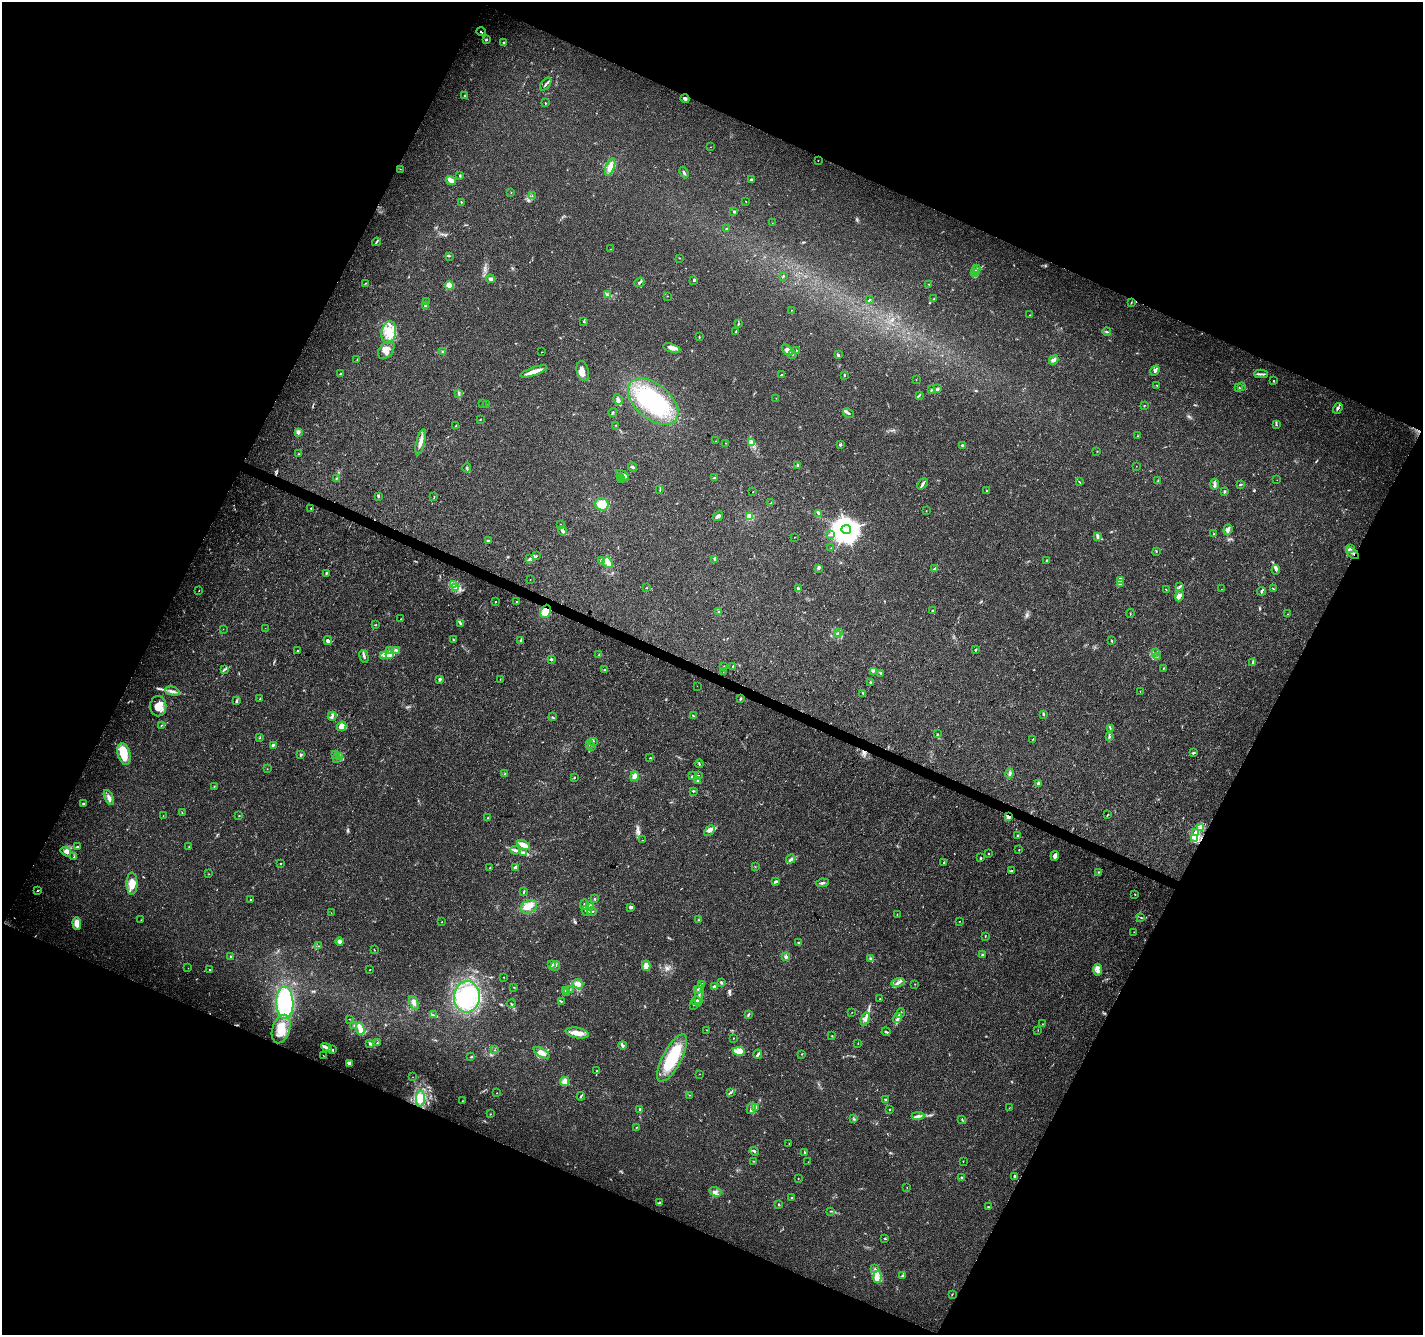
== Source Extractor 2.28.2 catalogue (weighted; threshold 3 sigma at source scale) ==
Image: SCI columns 9-5692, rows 269-5599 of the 5693 x 5801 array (HDU 1 of 3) = the unmasked area's bounding box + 8 px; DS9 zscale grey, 4 x 4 block average (1 PNG px = mean of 4 x 4 image px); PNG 1425 x 1337 px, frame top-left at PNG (2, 2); each listed source drawn as its Kron ellipse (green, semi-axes under 4 px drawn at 4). Shown black and unused: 45% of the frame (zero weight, under 3 of 4 exposures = <1% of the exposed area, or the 3 px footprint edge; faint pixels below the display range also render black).
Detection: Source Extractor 2.28.2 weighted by HDU 2 'WHT'. Background 0.0203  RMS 0.0035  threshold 0.016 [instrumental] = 3 sigma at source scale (4.5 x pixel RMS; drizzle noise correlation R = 1.50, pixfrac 1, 0.0396/0.0396 arcsec/px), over >= 5 px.
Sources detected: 482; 1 too faint to see at this stretch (4 x 4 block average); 2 cosmic-ray / hot-pixel residue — neither listed nor drawn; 12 coinciding with a brighter row at this scale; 51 inside a brighter listed object's ellipse — not listed separately; the other 416 listed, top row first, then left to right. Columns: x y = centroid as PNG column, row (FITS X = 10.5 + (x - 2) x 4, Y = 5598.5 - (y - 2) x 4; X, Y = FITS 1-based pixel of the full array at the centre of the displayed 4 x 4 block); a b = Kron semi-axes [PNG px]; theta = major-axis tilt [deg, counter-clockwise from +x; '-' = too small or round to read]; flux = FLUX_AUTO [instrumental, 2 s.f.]
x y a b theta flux
481 32 5 2 - 2.6
486 40 3 2 - 1.7
504 42 3 3 - 2.6
546 84 7 2 52 3.7
464 96 2 2 - 0.93
685 99 4 3 - 5.4
545 103 2 2 - 1.4
710 147 2 2 - 0.51
818 160 2 2 - 0.6
610 167 9 4 69 15
400 169 2 2 - 0.67
684 173 6 2 -68 3.4
460 175 3 2 - 1.8
751 179 3 2 - 2.1
451 181 5 3 - 22
511 193 2 2 - 0.75
532 196 2 2 - 0.71
746 201 2 2 - 0.64
461 202 2 2 - 1
734 212 3 2 - 2
772 223 2 2 - 0.5
726 229 2 2 - 1.5
376 242 4 2 - 2.3
611 249 2 2 - 0.9
449 256 2 2 - 0.79
679 258 2 2 - 1
977 268 2 2 - 0.78
976 270 2 2 - 1.2
974 273 2 2 - 0.79
783 276 2 2 - 1.1
490 279 4 3 - 5.9
694 280 2 2 - 4.2
639 282 5 2 - 4.8
365 283 2 2 - 0.87
929 284 2 2 - 1.1
449 285 4 4 - 28
607 295 4 2 - 2.6
667 296 2 2 - 0.74
934 299 3 2 - 1.7
869 300 3 2 - 1.1
426 302 3 2 - 1.5
1131 302 2 2 - 1.1
425 306 3 3 - 2.7
791 310 2 2 - 0.57
1030 315 2 2 - 0.5
583 321 2 2 - 1.3
738 324 3 2 - 2.1
736 331 2 2 - 1.5
389 332 11 7 81 33
1107 332 4 2 - 2.3
699 337 3 2 - 1.4
672 348 9 4 -15 12
386 350 10 6 51 16
787 350 7 3 -47 20
797 351 3 2 - 1.1
442 352 3 2 - 1.8
541 352 2 2 - 0.84
792 355 4 2 - 1.9
838 355 4 2 - 3
357 359 2 2 - 0.81
1054 360 5 3 - 6.7
1155 370 5 3 - 5.7
534 371 14 4 19 17
583 371 10 6 -77 14
340 374 2 2 - 0.92
1261 374 7 2 1 5.3
781 375 2 2 - 2.4
844 375 2 2 - 2.4
916 380 2 2 - 0.68
1274 381 2 2 - 1.5
1157 385 3 2 - 1.2
1242 387 2 2 - 0.8
1239 388 2 2 - 3.9
938 389 3 2 - 2.3
931 390 2 2 - 1.2
459 393 3 2 - 1.9
919 395 3 2 - 1.8
776 398 2 2 - 0.68
618 399 5 3 - 7.6
653 402 29 17 -40 140
482 403 2 2 - 0.37
486 404 2 2 - 0.44
1144 405 2 2 - 1.3
1338 408 6 2 55 3.6
613 412 4 2 - 2.3
848 413 6 2 -26 4.1
480 419 2 2 - 1.4
616 425 2 2 - 0.95
1276 425 2 2 - 1.5
456 426 3 2 - 2.3
298 432 2 2 - 16
1137 436 2 2 - 0.84
716 441 2 2 - 0.53
421 442 13 3 77 12
725 443 2 2 - 0.63
751 443 3 2 - 1.9
840 445 2 2 - 4.6
962 445 3 2 - 2
1097 451 2 2 - 0.84
298 454 2 2 - 0.77
797 465 3 2 - 1.6
1136 466 2 2 - 0.41
632 467 4 2 - 3.7
467 468 4 2 - 2.5
622 475 7 3 -33 12
620 478 3 2 - 1.6
715 478 3 2 - 2
336 479 2 2 - 1.6
622 480 2 2 - 1.4
1158 480 2 2 - 1.2
1277 480 2 2 - 0.41
1079 482 3 2 - 1.1
922 484 6 3 49 4.7
1215 484 5 2 - 4.2
1240 485 3 2 - 2.8
660 490 2 2 - 1.2
986 490 2 2 - 1.7
753 492 2 2 - 0.44
1224 492 3 2 - 2.3
378 496 4 2 - 2.7
434 497 2 2 - 0.65
771 503 3 2 - 1.6
602 504 6 6 - 26
311 508 2 2 - 1.1
926 511 2 2 - 0.73
818 513 4 2 - 2.9
718 516 6 3 39 5.2
749 516 2 2 - 110
560 524 2 2 - 0.62
846 529 5 4 - 2500
1228 530 5 3 - 7.4
562 531 5 2 - 6.2
1214 533 2 2 - 0.76
831 534 2 2 - 1.4
1097 536 4 2 - 4.8
794 537 2 2 - 0.81
488 541 2 2 - 1.6
831 548 2 2 - 0.59
1350 549 2 2 - 1.1
1156 551 2 2 - 1.2
1352 553 8 2 -42 6.4
536 556 2 2 - 1.1
529 558 3 2 - 1.7
715 559 4 3 - 3.9
1046 560 2 2 - 1.9
601 561 4 3 - 4
608 563 6 4 -49 10
819 568 3 2 - 2.9
935 568 4 2 - 2.5
1276 570 5 2 - 3.2
326 573 3 2 - 2.4
530 580 2 2 - 0.41
1120 580 3 2 - 4.1
1120 584 4 3 - 4.1
454 585 3 2 - 2.3
455 587 3 2 - 1.9
1179 587 3 2 - 2.4
647 588 2 2 - 0.74
798 588 3 2 - 3.5
1221 589 2 2 - 0.43
1273 589 3 2 - 1.5
1166 590 2 2 - 0.77
199 591 2 2 - 0.66
1262 591 4 2 - 3.6
1180 596 5 3 - 9.4
495 602 2 2 - 1.7
517 602 2 2 - 2.8
545 611 7 5 66 15
933 611 3 2 - 4.5
719 612 2 2 - 1.2
1130 614 4 2 - 1
1288 614 2 2 - 0.58
400 619 2 2 - 0.86
460 623 3 2 - 3
375 625 2 2 - 1.2
265 628 2 2 - 0.47
223 629 2 2 - 0.6
838 632 3 2 - 2.2
837 635 3 2 - 2.7
453 639 3 2 - 1.2
520 640 4 2 - 1.9
328 641 4 3 - 4.4
1112 641 3 2 - 1.8
976 650 2 2 - 2.1
297 651 2 2 - 2.2
390 651 3 2 - 2.6
396 651 3 2 - 2.8
1155 653 3 2 - 1.9
389 654 2 2 - 1.3
599 654 2 2 - 0.8
364 656 7 2 -75 4.4
384 656 3 2 - 1.9
1157 657 2 2 - 0.91
551 659 2 2 - 8.2
1253 662 3 2 - 1.6
724 667 2 2 - 2.4
733 667 2 2 - 1.8
1163 668 2 2 - 0.85
225 669 3 2 - 2.2
604 669 3 2 - 1.7
873 671 4 3 - 3.1
723 672 2 2 - 0.53
881 673 3 2 - 1.2
440 679 3 3 - 3.3
500 679 2 2 - 0.64
871 683 2 2 - 1.2
697 686 2 2 - 8.6
172 691 7 3 -14 6.8
1140 692 2 2 - 0.4
863 694 4 2 - 1.8
260 699 3 2 - 1.3
740 699 3 2 - 2.3
236 701 4 2 - 2.7
158 706 10 8 89 26
1044 714 2 2 - 2
332 716 4 2 - 4.3
693 716 4 2 - 2.5
552 717 2 2 - 1.4
161 725 2 2 - 1.3
342 726 5 3 - 19
1110 728 3 2 - 1.5
938 734 2 2 - 0.76
1110 736 2 2 - 1.2
260 738 2 2 - 0.95
1033 739 3 2 - 0.98
593 742 3 2 - 1.7
589 744 3 2 - 1.4
273 746 4 2 - 1.6
592 746 2 2 - 0.82
1194 752 3 2 - 2.2
124 754 11 6 -75 46
335 754 3 2 - 1.7
301 755 2 2 - 8.8
339 756 3 2 - 2
337 758 3 2 - 1.9
650 758 2 2 - 1
699 764 4 2 - 2.2
267 769 2 2 - 0.57
1010 773 5 3 - 4.7
505 774 3 2 - 2
634 776 5 4 - 12
692 776 2 2 - 0.78
698 776 3 2 - 1.6
575 777 2 2 - 1.1
698 781 3 2 - 4.9
1039 783 4 3 - 6
214 786 2 2 - 1.2
693 791 3 2 - 1.8
109 797 8 3 -66 9.9
83 803 2 2 - 2.1
182 813 2 2 - 1.1
239 815 2 2 - 1.1
1107 815 2 2 - 0.88
163 816 2 2 - 0.86
1008 816 2 2 - 18
488 818 3 2 - 1.9
1200 828 3 2 - 4.1
710 830 6 4 44 8.2
1195 832 4 3 - 5.5
1017 836 2 2 - 1.4
1194 839 4 3 - 5.5
642 840 2 2 - 1
523 845 7 3 -25 19
189 846 3 2 - 1.2
77 847 3 2 - 2.1
515 850 5 3 - 5.2
1019 850 2 2 - 1.1
66 852 5 3 - 8.4
523 853 3 3 - 3.9
989 854 2 2 - 0.99
1055 856 5 4 - 6.4
74 857 2 2 - 0.88
981 858 3 2 - 2
791 859 5 3 - 4.3
943 863 3 2 - 1.2
281 864 2 2 - 1.4
515 867 2 2 - 17
755 867 2 2 - 0.53
490 868 2 2 - 0.82
1011 871 3 2 - 3.3
1098 872 2 2 - 1.2
209 874 2 2 - 0.84
775 881 3 3 - 3.2
822 883 6 2 6 4.6
132 884 11 5 90 23
38 891 3 2 - 2.1
524 892 3 2 - 1.9
1135 894 2 2 - 0.97
595 899 2 2 - 2.4
250 900 2 2 - 1
584 904 5 2 - 3.2
590 905 4 3 - 3.1
529 907 8 6 27 24
631 907 3 2 - 5.9
587 911 5 2 - 4.9
592 912 5 2 - 3.5
331 913 2 2 - 0.42
897 914 3 2 - 0.73
1141 918 2 2 - 1.2
141 920 2 2 - 0.7
698 920 2 2 - 1.1
960 921 2 2 - 0.83
442 922 2 2 - 0.66
77 923 6 4 -87 19
1134 932 2 2 - 0.6
985 936 2 2 - 1.3
340 941 4 3 - 7.8
799 943 2 2 - 1.1
319 946 2 2 - 0.72
374 950 3 2 - 0.91
982 955 2 2 - 1.7
230 956 2 2 - 1.6
786 957 4 3 - 4.1
871 959 4 3 - 3.3
552 965 4 2 - 3.1
555 966 5 2 - 2
646 966 5 4 - 7.4
188 968 2 2 - 0.47
370 969 2 2 - 1.1
209 970 2 2 - 1.2
1098 970 6 4 87 7
504 977 2 2 - 0.73
721 982 3 2 - 3.3
898 983 7 4 15 7.9
578 984 5 4 - 14
701 984 4 3 - 3.4
915 984 2 2 - 0.6
514 987 2 2 - 0.78
715 987 3 3 - 6.6
698 989 2 2 - 1.2
565 990 2 2 - 0.85
570 990 2 2 - 0.87
566 993 2 2 - 0.99
699 995 12 2 84 7.7
467 997 15 13 85 190
880 999 2 2 - 0.98
561 1001 3 2 - 1.7
696 1001 4 3 - 4
285 1003 16 8 -89 190
414 1003 7 3 -68 7.6
511 1004 4 2 - 2
693 1005 2 2 - 0.6
852 1012 2 2 - 0.53
900 1013 5 2 - 4.1
433 1015 4 2 - 3.4
748 1015 3 2 - 1.9
897 1018 5 2 - 4.6
349 1019 2 2 - 0.62
865 1019 6 3 70 7.7
1042 1024 3 2 - 1
354 1025 2 2 - 0.8
281 1029 15 8 72 37
360 1029 6 3 -77 16
707 1030 2 2 - 0.6
1038 1030 2 2 - 0.76
886 1032 4 2 - 3.6
577 1033 12 5 -12 17
832 1036 2 2 - 1.1
734 1038 2 2 - 0.56
370 1043 4 2 - 2.8
377 1043 2 2 - 1.1
858 1043 2 2 - 0.68
622 1045 4 3 - 4.2
327 1048 6 2 -27 5.6
332 1050 3 2 - 1.6
494 1050 2 2 - 0.64
739 1051 6 4 -12 34
542 1053 9 4 -31 13
758 1054 4 2 - 3.9
802 1054 2 2 - 1.1
323 1055 2 2 - 0.73
471 1057 3 2 - 2.2
672 1058 26 9 62 120
349 1063 3 3 - 13
597 1071 2 2 - 1.1
700 1074 2 2 - 0.58
413 1077 2 2 - 0.45
565 1081 4 4 - 10
497 1093 2 2 - 0.69
730 1093 3 2 - 2.8
689 1095 2 2 - 0.77
581 1096 4 2 - 2.4
420 1099 8 4 87 15
886 1099 2 2 - 1.4
463 1101 2 2 - 0.56
756 1107 3 2 - 6.7
1009 1108 2 2 - 0.59
751 1109 5 3 - 5.5
890 1109 2 2 - 1.7
640 1110 3 2 - 3.9
490 1114 2 2 - 1
918 1116 6 3 4 6.3
854 1119 4 2 - 2
962 1119 4 2 - 1.7
636 1127 2 2 - 0.94
789 1143 2 2 - 0.69
754 1151 4 2 - 3
804 1152 2 2 - 2.8
753 1161 2 2 - 1.2
963 1161 2 2 - 0.59
808 1162 2 2 - 0.38
1015 1176 3 2 - 4
798 1178 2 2 - 0.61
962 1178 2 2 - 11
907 1187 2 2 - 0.67
715 1192 6 4 -18 7
792 1198 2 2 - 2.7
660 1203 3 2 - 2.2
778 1205 3 2 - 1.6
988 1207 2 2 - 1.7
830 1211 2 2 - 0.74
885 1239 2 2 - 1.5
875 1269 2 2 - 1.7
902 1276 4 2 - 3.2
878 1277 6 3 81 8.7
952 1294 2 2 - 0.92
Overlapping masked pixels (flux is a lower limit): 2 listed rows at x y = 1352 553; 1008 816
Diffuse or blended objects may show on this block-average render without a row.